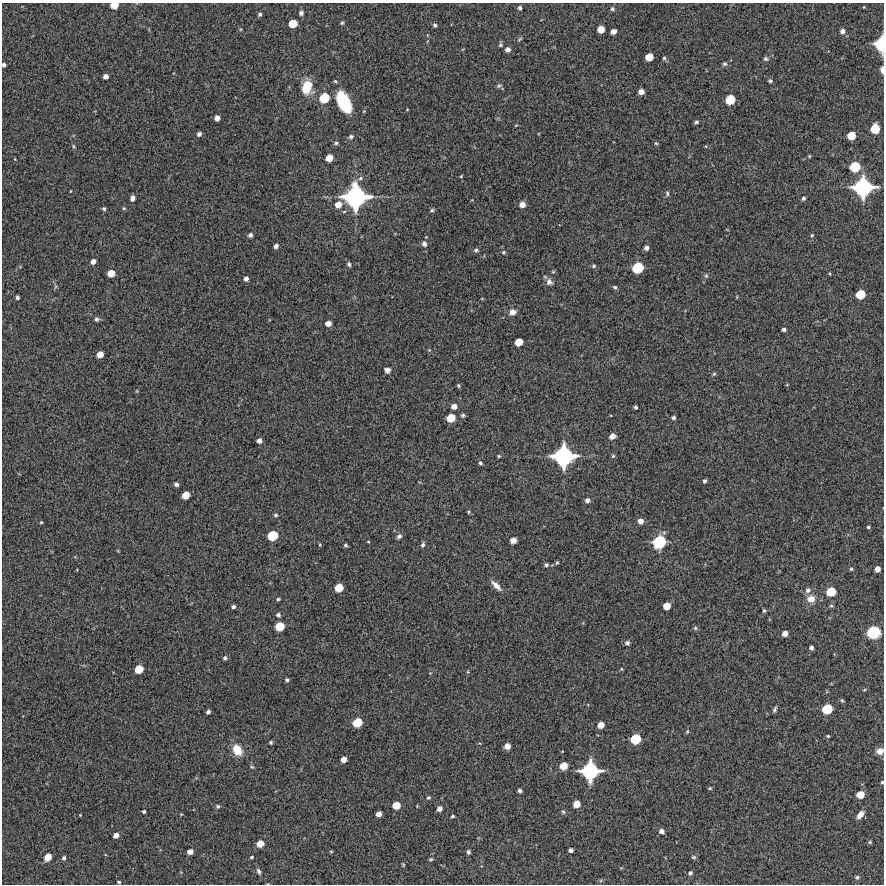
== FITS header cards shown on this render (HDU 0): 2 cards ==
NAXIS1  =                  882 /FITS: X Dimension
NAXIS2  =                  882 /FITS: Y Dimension

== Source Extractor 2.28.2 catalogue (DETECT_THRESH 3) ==
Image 882 x 882 px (HDU 0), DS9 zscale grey, 1 PNG px = 1 image px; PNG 886 x 886 px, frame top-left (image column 1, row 882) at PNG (2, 3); no overlay
Background 8110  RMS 260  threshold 785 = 3 sigma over >= 5 px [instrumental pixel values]
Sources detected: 194; all 194 listed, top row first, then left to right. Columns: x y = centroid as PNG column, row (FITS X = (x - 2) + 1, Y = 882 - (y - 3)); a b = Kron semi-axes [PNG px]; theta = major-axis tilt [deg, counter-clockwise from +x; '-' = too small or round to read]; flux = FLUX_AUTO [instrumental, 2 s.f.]
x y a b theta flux
114 5 6 5 - 2.8e+05
864 7 3 3 - 1.2e+04
520 8 5 4 - 3.5e+04
612 9 6 6 - 3.6e+04
301 13 6 5 - 4.5e+04
260 14 5 4 - 3.8e+04
293 23 6 6 - 3.5e+05
342 23 5 4 - 2.6e+04
435 25 5 4 - 3.0e+04
601 29 6 5 - 2.3e+05
614 31 5 4 - 1.1e+05
842 31 5 5 - 7.5e+04
881 44 11 7 88 8.9e+05
500 45 6 4 73 3.2e+04
508 49 5 5 - 8.5e+04
649 57 6 5 - 2.8e+05
664 58 4 4 - 2.7e+04
766 59 6 5 - 3.5e+04
725 64 6 6 - 3.6e+04
4 65 4 3 - 4.3e+04
882 70 7 3 -87 9.8e+04
106 76 5 4 - 8.9e+04
335 81 5 4 - 2.3e+04
770 81 5 4 - 3.2e+04
499 86 7 5 28 3.4e+04
307 87 12 9 80 5.0e+05
641 92 5 5 - 1.2e+05
324 98 8 7 - 5.6e+05
730 100 7 6 - 4.9e+05
344 102 17 9 -65 1.1e+06
217 118 5 5 - 1.2e+05
696 122 4 3 - 3.0e+04
516 125 5 3 - 1.4e+04
875 129 7 6 - 4.0e+05
199 134 5 4 - 4.7e+04
351 136 5 5 - 3.5e+04
851 136 6 6 - 3.4e+05
336 143 6 4 16 2.7e+04
656 143 5 4 - 2.2e+04
73 146 6 4 -89 2.5e+04
809 156 4 4 - 1.8e+04
329 158 6 5 - 2.3e+05
855 167 8 7 - 5.5e+05
461 176 3 3 - 1.6e+04
360 178 6 5 - 3.8e+04
863 187 13 12 - 2.0e+06
70 191 3 2 - 1.1e+04
667 193 6 4 -75 2.9e+04
355 197 16 16 - 2.9e+06
132 198 5 4 - 7.2e+04
803 198 4 4 - 3.9e+04
338 204 7 6 - 1.6e+05
522 205 5 5 - 1.4e+05
124 208 5 4 - 2.4e+04
104 209 4 4 - 2.8e+04
432 210 6 4 16 3.0e+04
250 235 4 4 - 5.6e+04
812 235 5 4 - 2.1e+04
426 237 3 3 - 1.2e+04
424 244 7 6 - 5.9e+04
276 246 4 4 - 6.5e+04
646 248 4 4 - 6.7e+04
476 250 6 5 - 3.9e+04
503 252 5 4 - 2.1e+04
93 261 5 5 - 9.5e+04
349 264 6 5 - 3.5e+04
594 266 4 4 - 2.5e+04
638 268 8 7 - 7.5e+05
111 273 6 5 - 2.4e+05
706 276 6 5 - 2.5e+04
246 279 4 4 - 6.7e+04
549 282 9 7 -54 7.6e+04
55 286 6 4 -72 2.9e+04
615 287 5 4 - 2.7e+04
860 294 7 6 - 4.3e+05
17 297 4 3 - 3.9e+04
737 297 5 3 - 1.4e+04
512 312 7 6 - 1.2e+05
96 319 5 5 - 4.4e+04
328 323 5 5 - 1.4e+05
784 329 4 3 - 5.0e+04
519 342 6 5 - 2.8e+05
429 350 4 4 - 1.7e+04
100 354 5 5 - 1.8e+05
387 370 7 6 - 6.2e+04
714 374 5 4 - 2.5e+04
458 386 5 4 - 2.5e+04
137 391 5 3 - 1.6e+04
454 406 5 5 - 1.2e+05
636 407 4 3 - 3.6e+04
463 415 5 5 - 3.2e+04
451 418 6 6 - 3.6e+05
673 418 4 4 - 3.6e+04
612 436 5 4 - 1.3e+05
259 441 5 4 - 7.8e+04
499 456 4 3 - 1.9e+04
564 456 14 13 - 2.3e+06
613 456 5 5 - 2.7e+04
480 463 4 4 - 3.5e+04
705 481 4 3 - 3.9e+04
176 484 4 4 - 5.5e+04
186 495 6 5 - 2.6e+05
587 500 5 4 - 7.0e+04
468 512 5 4 - 2.1e+04
276 515 4 4 - 3.6e+04
641 521 5 5 - 1.1e+05
41 522 3 3 - 2.0e+04
868 527 4 3 - 2.7e+04
273 536 7 7 - 5.5e+05
399 536 6 5 - 4.9e+04
513 540 5 5 - 1.4e+05
368 542 4 3 - 1.4e+04
659 542 10 9 - 1.0e+06
320 545 4 3 - 1.7e+04
345 545 5 3 - 2.9e+04
423 545 6 4 74 4.4e+04
557 563 4 3 - 2.3e+04
546 565 5 5 - 4.1e+04
851 569 4 4 - 2.5e+04
877 569 5 5 - 1.2e+05
496 586 15 6 -44 1.2e+05
339 588 6 6 - 3.3e+05
808 590 8 7 - 6.1e+04
831 592 7 6 - 4.4e+05
278 599 4 3 - 2.8e+04
811 599 10 9 - 1.5e+05
667 606 6 5 - 2.3e+05
831 606 6 4 -1 2.1e+04
233 607 4 3 - 4.2e+04
764 610 4 3 - 2.4e+04
278 615 6 5 - 4.3e+04
280 626 7 6 - 4.0e+05
695 628 5 5 - 2.8e+04
874 632 11 10 - 5.6e+05
785 633 5 4 - 1.1e+05
627 643 5 5 - 4.8e+04
811 648 4 4 - 5.1e+04
225 658 4 4 - 3.6e+04
139 669 6 6 - 3.6e+05
621 669 4 4 - 1.8e+04
287 680 4 3 - 3.5e+04
864 690 5 3 - 1.7e+04
842 700 5 3 - 2.3e+04
775 709 6 3 67 3.5e+04
827 709 7 7 - 5.8e+05
208 712 4 4 - 4.9e+04
357 723 7 6 - 4.4e+05
601 725 5 5 - 1.8e+05
687 731 6 4 70 2.3e+04
828 736 3 3 - 1.9e+04
636 739 7 7 - 5.8e+05
271 742 3 3 - 2.5e+04
507 746 5 5 - 1.4e+05
237 750 11 8 -61 3.2e+05
880 751 8 7 - 1.1e+05
343 759 5 4 - 1.3e+05
564 766 6 5 - 2.8e+05
252 767 6 4 -43 2.2e+04
590 771 13 12 - 1.8e+06
882 782 3 3 - 2.2e+04
710 788 5 4 - 2.1e+04
520 791 4 4 - 5.3e+04
860 794 6 5 - 2.7e+05
428 798 5 4 - 2.9e+04
576 804 6 5 - 2.1e+05
396 805 6 5 - 2.8e+05
218 806 5 4 - 3.0e+04
439 809 5 5 - 9.6e+04
144 811 3 3 - 3.0e+04
563 812 6 5 - 2.9e+04
181 814 4 3 - 1.6e+04
379 814 5 4 - 1.1e+05
80 815 3 3 - 1.3e+04
860 815 9 5 53 1.1e+05
452 816 4 3 - 3.0e+04
661 831 6 5 - 6.4e+04
116 835 5 4 - 1.1e+05
870 842 5 4 - 2.4e+04
260 843 6 5 - 2.2e+05
571 850 4 4 - 5.9e+04
331 851 5 3 - 1.6e+04
190 852 5 4 - 1.1e+05
468 852 5 4 - 4.7e+04
48 857 6 5 - 2.2e+05
251 857 3 2 - 2.2e+04
694 857 6 4 -15 2.7e+04
64 858 5 4 - 3.6e+04
431 859 5 4 - 2.7e+04
403 865 5 3 - 1.8e+04
259 871 8 4 -66 4.6e+04
690 873 4 4 - 4.1e+04
857 877 5 4 - 3.5e+04
119 882 4 3 - 2.0e+04
268 884 4 2 - 1.1e+04
At the frame edge (FLAGS 8, measured only in part): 7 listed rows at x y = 114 5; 881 44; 4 65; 882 70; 880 751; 882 782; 268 884